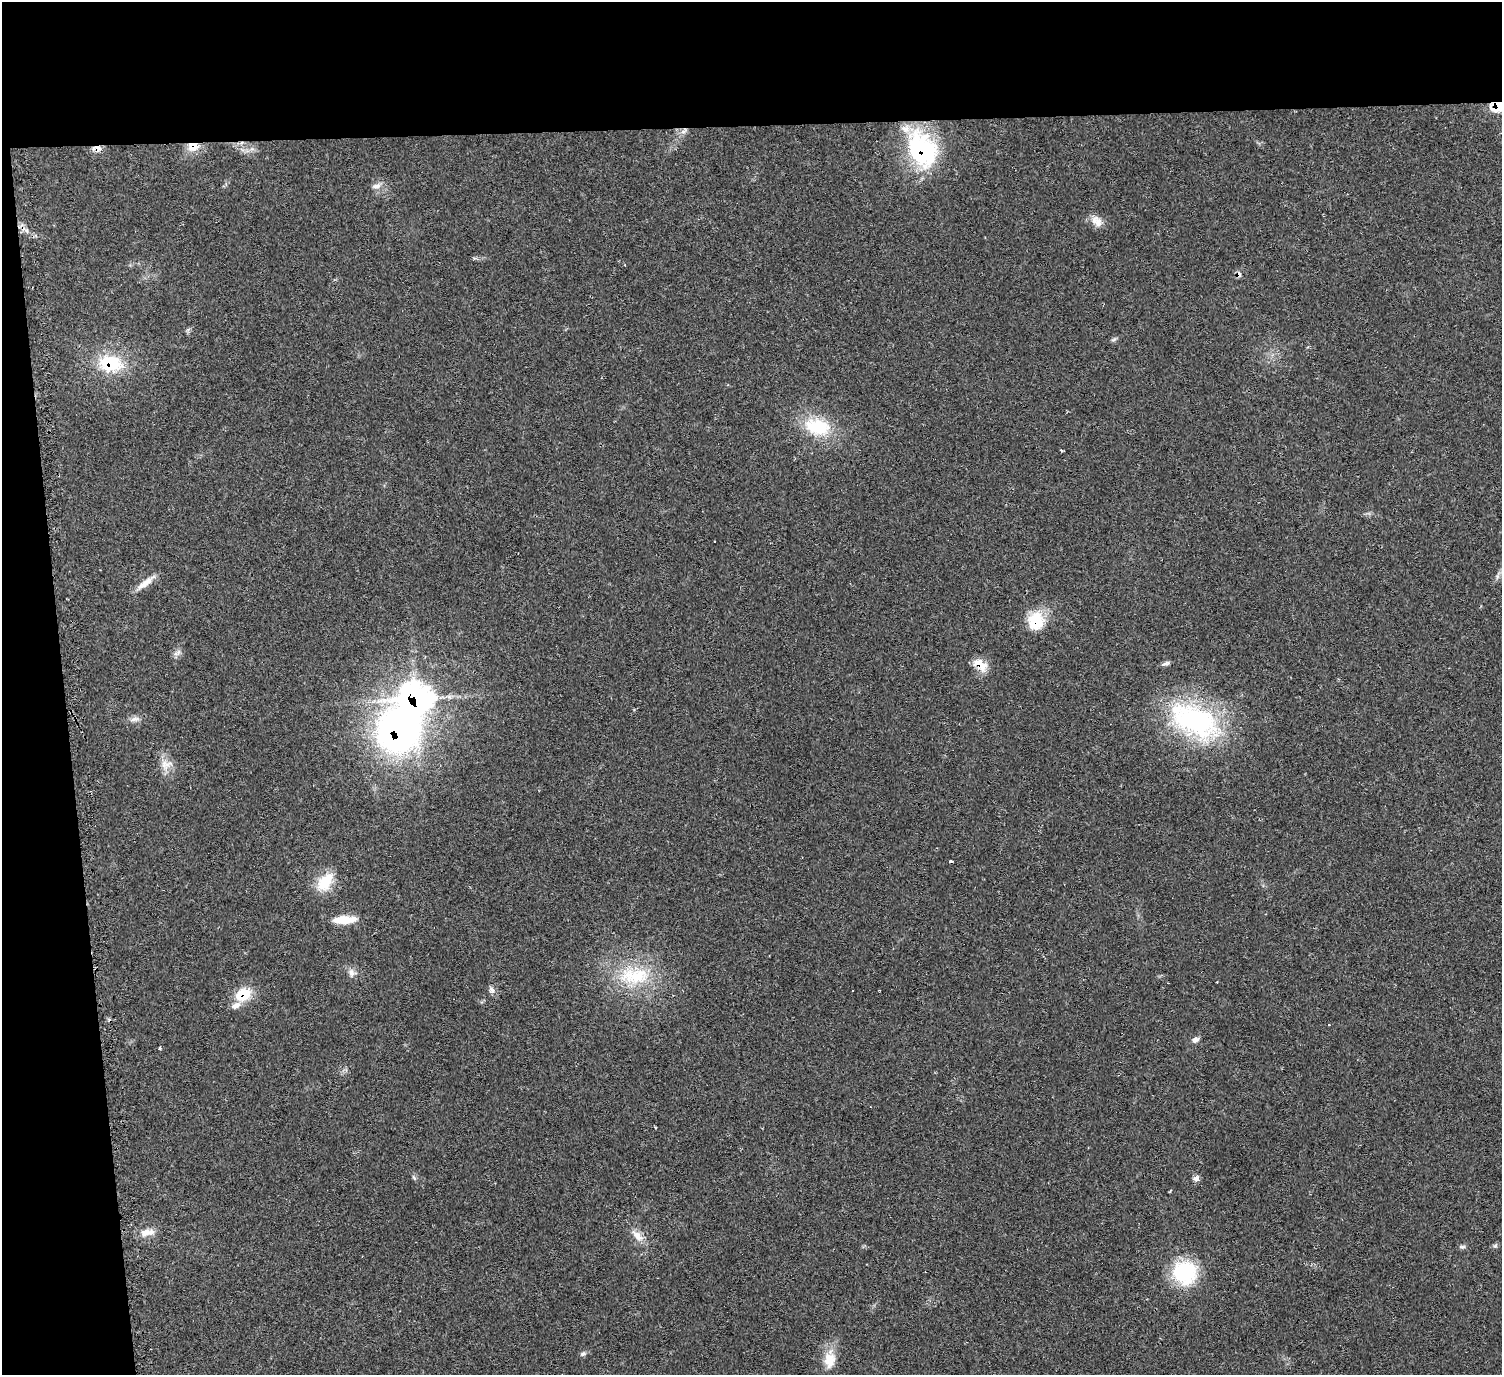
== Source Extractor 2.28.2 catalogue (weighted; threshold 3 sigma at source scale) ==
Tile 1 of 3 x 3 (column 1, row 1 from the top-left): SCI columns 3-1502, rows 2973-4345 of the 4513 x 4546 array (HDU 1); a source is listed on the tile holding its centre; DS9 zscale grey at full resolution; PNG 1504 x 1377 px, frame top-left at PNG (2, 2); no overlay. Shown black and unused: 13% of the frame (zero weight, under 2 of 3 exposures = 3% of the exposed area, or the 3 px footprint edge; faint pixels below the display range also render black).
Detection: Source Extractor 2.28.2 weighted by HDU 2 'WHT'; one run over the whole footprint, this tile lists its part. Background 0.0545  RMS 0.0071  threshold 0.032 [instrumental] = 3 sigma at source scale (4.5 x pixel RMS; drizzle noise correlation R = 1.50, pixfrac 1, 0.05/0.05 arcsec/px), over >= 5 px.
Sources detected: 48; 1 cosmic-ray / hot-pixel residue — not listed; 3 inside a brighter listed object's ellipse — not listed separately; the other 44 listed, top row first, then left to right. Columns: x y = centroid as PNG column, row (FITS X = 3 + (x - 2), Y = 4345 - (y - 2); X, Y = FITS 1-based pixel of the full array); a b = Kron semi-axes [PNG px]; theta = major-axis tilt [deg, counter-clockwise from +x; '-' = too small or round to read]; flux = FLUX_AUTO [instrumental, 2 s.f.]
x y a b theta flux
1497 106 9 8 - 24
684 131 11 5 39 3.2
193 146 16 11 7 9.9
97 148 13 7 -6 4.7
922 150 40 29 -62 90
376 186 13 7 10 3.5
1096 221 17 11 -40 7
625 265 3 2 - 0.53
1238 274 7 5 -71 2.6
1114 339 8 4 30 1.3
110 363 31 21 -7 35
817 427 36 21 -12 35
1062 450 3 3 - 1.2
714 541 2 2 - 0.59
145 583 28 7 37 7.2
1036 621 23 19 82 22
175 653 10 5 23 2.4
1165 663 10 5 22 2
980 665 19 11 -40 11
415 699 16 15 - 410
134 719 14 6 11 3.4
1195 721 68 36 -28 120
397 732 48 43 -81 240
166 765 19 13 14 7.8
951 861 3 3 - 4.4
325 882 25 14 53 19
344 920 26 8 3 15
352 973 11 9 -48 3.9
637 976 38 24 19 41
492 990 10 7 -66 2.6
853 990 3 3 - 1.1
243 994 18 14 24 20
1329 1025 3 2 - 1
1195 1040 9 7 24 2.5
160 1048 4 3 - 1.4
414 1177 7 4 -45 1.1
1196 1179 8 7 - 2.4
147 1232 21 9 7 7
637 1236 21 9 -46 7.3
1495 1245 7 4 43 1.3
1462 1247 9 5 7 1.5
1185 1273 30 28 -51 44
583 1354 9 6 23 1.8
830 1362 19 14 51 11
Overlapping masked pixels (flux is a lower limit): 12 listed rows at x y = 1497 106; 684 131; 193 146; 97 148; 922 150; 1238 274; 110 363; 1036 621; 980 665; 415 699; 397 732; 243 994
Isophote crosses this tile's border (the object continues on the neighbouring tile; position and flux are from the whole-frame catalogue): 1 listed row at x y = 1497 106